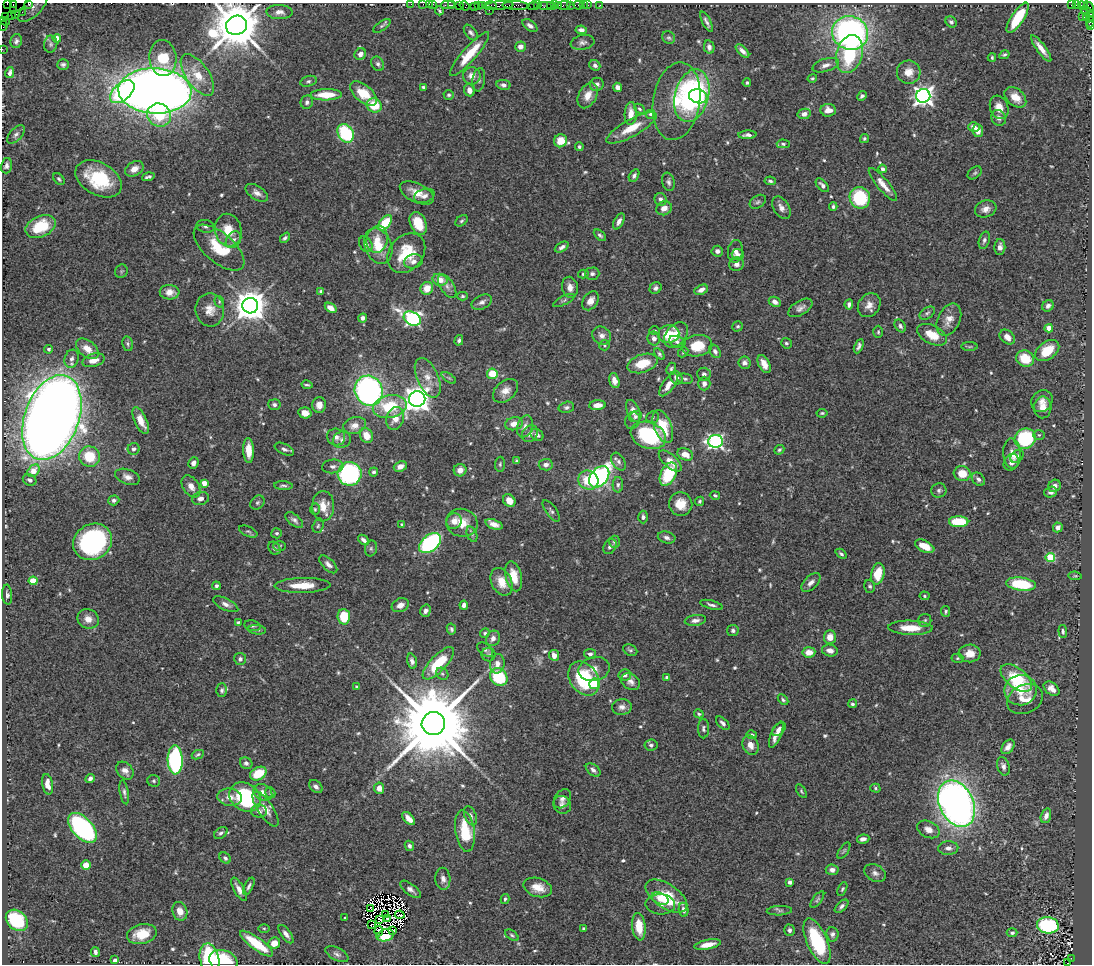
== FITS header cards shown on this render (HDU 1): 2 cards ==
NAXIS1  =                 1090
NAXIS2  =                  962

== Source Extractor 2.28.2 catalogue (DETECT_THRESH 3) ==
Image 1090 x 962 px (HDU 1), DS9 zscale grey, 1 PNG px = 1 image px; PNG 1094 x 966 px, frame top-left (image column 1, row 962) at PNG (2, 3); each listed source drawn as its Kron ellipse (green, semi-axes under 4 px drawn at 4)
Background 1.15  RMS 0.045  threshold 0.136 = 3 sigma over >= 5 px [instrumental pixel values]
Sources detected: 628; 12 with non-positive FLUX_AUTO (blend fragments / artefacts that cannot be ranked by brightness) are neither listed nor drawn; of the other 616, the 500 brightest by FLUX_AUTO listed and drawn (116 fainter detections omitted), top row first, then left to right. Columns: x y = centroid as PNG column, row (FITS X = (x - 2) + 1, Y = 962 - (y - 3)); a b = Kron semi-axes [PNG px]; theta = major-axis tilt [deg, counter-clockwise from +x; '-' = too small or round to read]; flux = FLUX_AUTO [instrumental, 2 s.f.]
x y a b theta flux
8 3 4 2 - 32
29 3 4 2 - 69
411 4 2 2 - 18
423 4 2 2 - 34
429 4 2 2 - 35
433 4 2 2 - 12
13 5 4 2 - 43
448 5 7 2 0 75
452 5 3 2 - 53
483 5 3 3 - 100
500 5 14 3 3 610
537 5 3 2 - 74
551 5 3 2 - 160
554 5 3 2 - 64
558 5 3 2 - 110
564 5 6 3 10 90
570 5 2 2 - 14
578 5 5 3 - 93
583 5 2 2 - 13
588 5 2 2 - 26
600 5 2 2 - 12
1072 5 3 2 - 430
1076 5 3 2 - 20
459 6 2 2 - 32
464 6 5 4 - 74
474 6 2 2 - 20
478 6 3 2 - 52
490 6 6 3 -2 140
516 6 13 3 -3 370
533 6 6 3 6 140
547 6 9 3 -2 180
1083 6 5 4 - 29
1089 7 6 3 -46 150
33 8 19 8 44 14
14 10 3 2 - 35
489 10 2 2 - 40
439 11 4 2 - 4.7
22 12 2 2 - 22
279 12 13 7 -2 18
1087 12 7 3 -38 120
15 15 3 2 - 43
11 16 2 2 - 16
1086 16 3 2 - 42
1090 16 4 2 - 160
6 17 3 2 - 53
1082 17 2 2 - 31
1018 18 17 6 57 110
4 21 5 3 - 84
706 22 11 3 -64 9.7
951 22 6 5 - 7.7
1090 22 6 3 73 130
236 25 11 9 19 18000
3 26 5 3 - 85
382 26 10 4 34 6.6
530 26 8 5 -36 11
1091 26 3 2 - 53
581 30 6 4 -8 9.7
471 33 9 5 -51 9
850 33 18 16 -24 980
57 38 4 4 - 49
669 38 7 6 - 6.4
16 41 7 5 79 8.2
583 42 12 7 10 12
51 44 8 6 82 8
520 47 5 5 - 16
709 47 7 5 -77 14
1041 48 16 4 -54 27
2 49 2 2 - 27
742 51 8 4 -44 14
360 54 6 5 - 16
470 54 28 7 49 82
849 54 19 13 75 210
1004 55 5 4 - 4.9
992 57 4 3 - 4.4
163 58 18 13 -84 100
63 64 6 5 - 7.8
378 64 8 6 -62 8.8
595 65 6 5 - 11
826 65 14 6 17 18
909 72 12 11 - 35
10 73 5 3 - 11
197 75 24 11 -55 69
472 76 9 8 - 25
812 78 5 4 - 4.2
479 80 12 6 82 11
308 81 8 5 17 7.5
747 83 4 4 - 5.4
597 84 7 6 - 11
503 85 7 5 -11 11
423 87 4 3 - 5.5
618 87 5 4 - 16
469 90 6 5 - 25
155 91 36 22 -2 4100
122 92 14 8 41 270
364 94 16 8 -41 85
326 95 16 5 1 76
449 95 5 4 - 5.5
588 95 14 9 63 33
692 96 27 17 75 590
698 96 9 7 -15 100
862 96 5 4 - 7.8
923 96 7 7 - 1700
1015 97 12 8 -41 44
676 101 39 23 81 170
307 102 7 6 - 8.5
374 105 8 7 - 86
999 107 12 9 -70 32
639 109 6 4 -43 5.2
828 110 8 6 2 27
631 114 11 6 87 29
651 114 4 4 - 7.1
804 114 6 5 - 17
159 115 12 11 - 120
999 118 8 7 - 14
974 127 6 5 - 16
631 128 28 8 29 67
978 131 6 5 - 20
346 133 10 7 -59 210
16 134 11 6 48 11
747 135 9 3 3 11
864 139 5 4 - 5.4
561 141 7 6 - 52
783 144 6 4 -2 5.4
579 147 4 4 - 5.6
6 166 8 5 76 10
134 169 10 7 30 24
882 169 4 4 - 11
975 173 8 5 40 5.9
634 175 7 4 58 8.5
148 177 6 3 17 8.1
59 179 7 4 -51 5.3
99 179 25 16 -29 170
770 181 6 4 -9 6.4
668 182 9 6 -76 8.8
883 184 21 6 -51 31
822 185 8 4 -48 10
257 193 13 6 -32 16
417 193 18 9 -26 42
424 196 10 7 18 15
860 198 11 10 - 200
661 199 6 6 - 12
758 202 9 6 34 7.5
833 206 4 3 - 5.1
664 208 8 7 - 24
781 208 12 7 -59 17
986 209 11 8 18 21
462 221 7 5 39 6.3
619 221 9 4 62 14
385 223 9 5 49 97
418 223 12 8 -66 66
41 226 16 10 24 120
206 226 9 6 -13 8.9
228 230 16 13 -76 63
600 235 7 4 -41 6.9
285 238 6 4 49 6.3
377 239 13 10 77 38
233 240 9 7 53 13
984 240 9 5 73 8.4
366 244 8 6 -62 16
378 246 18 13 -67 65
562 247 7 4 30 10
1000 247 8 5 88 16
219 248 31 14 -41 110
717 251 5 5 - 11
735 251 11 7 84 17
406 253 22 16 50 110
738 254 6 5 - 9.4
413 261 9 7 13 15
736 264 7 7 - 13
121 271 7 6 - 5.4
583 274 5 4 - 5
592 274 7 6 - 9
440 280 7 6 - 35
447 286 13 6 -57 17
570 287 10 8 -79 19
427 288 6 6 - 43
656 288 6 5 - 8.2
701 290 7 4 26 18
321 291 4 4 - 5.6
170 292 10 7 -2 29
463 296 5 4 - 4.5
564 300 12 4 26 6.7
591 301 10 7 56 22
219 302 6 4 -73 4.3
482 302 11 7 26 13
775 302 6 4 -28 16
849 304 5 4 - 9.1
869 305 13 10 53 26
250 306 8 7 - 6200
1048 306 6 5 - 12
331 308 6 4 -35 27
800 308 13 7 31 15
210 310 16 14 -82 37
927 313 8 5 33 7.5
363 318 4 4 - 10
412 319 9 6 -28 760
949 320 17 11 64 33
738 326 5 5 - 5.7
900 326 7 5 -54 7.7
1049 328 4 4 - 43
655 331 5 4 - 4.4
878 332 6 5 - 4.8
669 334 11 8 13 63
676 335 14 9 48 76
932 335 16 9 -27 54
602 336 10 8 -41 17
1007 337 8 6 -43 22
654 339 7 6 - 15
459 340 5 4 - 7.3
677 342 8 5 -21 8.8
786 343 5 5 - 5.6
128 344 7 5 -79 6.6
604 345 5 5 - 4.7
697 346 15 10 9 86
859 346 7 4 65 9.6
970 347 8 4 1 4.5
49 349 4 4 - 5.6
87 349 13 8 -39 34
1047 350 13 8 37 81
715 351 7 5 -57 10
683 352 6 4 47 4.3
659 354 6 4 -52 5.9
72 359 9 7 73 13
1025 359 9 8 - 81
94 360 11 6 16 29
643 363 15 9 18 73
744 363 6 6 - 16
764 364 9 5 -63 25
671 368 6 4 67 5.7
492 374 5 5 - 78
704 374 7 6 - 13
428 378 21 10 -66 40
449 378 8 4 -35 5.2
676 378 7 5 -55 15
685 379 8 5 -10 6.5
614 381 8 5 -74 19
704 384 7 6 - 15
307 385 6 2 -12 5.2
668 385 13 6 53 29
369 391 15 14 - 880
505 391 14 9 41 27
417 399 8 7 - 3700
1042 401 11 10 - 23
274 405 6 5 - 9.8
319 405 8 7 - 22
597 405 8 5 4 29
390 406 17 11 12 140
566 407 8 5 13 8.1
1043 407 11 8 87 36
633 411 11 6 -66 23
305 413 7 5 -14 30
822 413 5 3 - 4.3
52 417 44 27 70 6900
635 417 6 5 - 7.7
652 417 6 5 - 6.5
395 418 11 8 75 35
632 420 8 7 - 8.5
141 421 14 6 -64 40
514 424 9 6 11 28
355 425 11 8 16 25
525 426 11 7 71 17
663 426 17 8 -68 81
530 434 9 7 51 12
537 435 7 5 -34 11
648 435 18 13 -20 240
1039 435 6 5 - 5.1
366 436 8 6 -63 40
336 437 9 8 - 16
1025 439 11 10 - 280
342 440 9 8 - 13
715 441 7 6 - 760
134 449 6 6 - 9.4
284 449 10 5 -26 10
248 450 12 5 -88 44
779 450 5 4 - 5.6
1012 453 15 9 -86 34
685 454 8 6 -22 28
89 456 10 10 - 92
1017 456 7 5 44 8.5
517 461 3 3 - 5.2
670 461 14 6 -42 34
618 462 9 6 -59 11
1011 462 9 7 53 14
193 463 6 5 - 13
500 464 7 5 89 5.3
546 465 7 5 6 12
333 466 10 7 6 13
400 466 7 5 22 18
460 470 6 6 - 17
34 471 7 5 46 57
374 472 4 4 - 6.6
350 474 12 12 - 420
668 474 12 7 63 150
962 474 8 7 - 57
127 477 13 7 -18 18
599 477 12 8 49 710
978 479 7 5 -44 9.8
30 480 7 5 -24 11
588 480 10 9 - 86
204 483 4 4 - 40
618 485 8 5 89 7.9
191 486 12 8 -57 22
283 486 9 4 -4 7.6
1055 486 6 5 - 13
939 490 7 7 - 8.8
1051 492 6 5 - 12
715 495 5 4 - 4.8
201 498 8 6 15 14
114 500 5 5 - 8.6
509 501 7 5 -50 32
700 501 5 4 - 5.4
257 503 8 6 44 6.8
681 504 12 11 - 48
323 506 15 11 88 47
315 509 5 4 - 4.6
551 511 12 5 -53 8.9
643 517 6 5 - 8.6
294 520 10 5 -39 11
454 521 8 7 - 26
959 522 9 5 -1 120
462 523 16 14 -14 55
494 524 9 4 -20 20
402 525 3 3 - 4.7
318 526 7 5 72 6.3
1058 527 5 4 - 18
248 531 10 5 -24 5.8
277 533 5 5 - 5.3
472 534 8 5 -68 6.4
667 538 9 6 -15 12
363 540 6 4 -39 12
93 542 20 17 30 480
614 542 6 5 - 8.4
430 543 13 8 40 460
280 546 6 5 - 4.5
925 546 10 5 -26 45
610 547 8 6 56 11
274 548 7 5 -50 8.3
371 548 8 6 76 6.9
841 554 6 4 -41 6.6
1050 558 4 4 - 180
328 564 11 5 -44 14
878 574 11 6 78 79
514 576 15 8 -76 59
1075 576 6 4 -8 4.3
33 581 4 4 - 96
502 582 14 10 -64 46
811 583 12 6 44 16
1021 584 15 6 -7 160
302 585 28 7 1 66
216 586 4 4 - 6.6
870 586 6 5 - 6.8
7 595 10 5 -85 9.5
924 596 5 4 - 4.7
226 604 13 5 -26 15
400 605 9 6 27 21
464 605 4 4 - 14
712 605 12 4 -14 8.8
425 611 6 5 - 11
946 611 5 4 - 5.7
344 617 8 6 -85 96
88 619 11 9 -29 25
695 620 11 5 8 13
925 620 6 6 - 6.4
238 622 4 3 - 4.5
252 626 8 5 -13 6.4
910 628 22 7 -2 59
451 629 5 4 - 6.3
257 630 9 4 -8 7.4
733 630 6 5 - 8.7
1063 631 6 4 -84 6.9
485 633 5 4 - 5.4
830 637 7 6 - 30
493 638 8 6 63 17
485 650 9 5 -38 8.1
630 650 7 5 -28 6.8
830 650 8 6 -12 17
809 652 6 5 - 35
970 653 11 9 2 32
590 654 6 5 - 9.9
489 655 7 7 - 7.2
554 655 6 5 - 23
957 658 6 4 3 4.6
240 659 6 6 - 9.1
412 661 7 5 -76 11
438 663 21 8 46 140
497 664 9 7 78 20
594 669 16 11 13 30
442 674 7 5 -42 7.1
625 675 6 5 - 10
499 677 9 8 - 170
666 677 4 3 - 5.4
584 678 18 14 -54 210
1016 678 18 10 -38 170
631 682 10 8 -31 16
594 684 5 5 - 77
357 687 4 3 - 5.1
1052 689 9 6 -39 21
222 690 7 5 90 7.3
1020 690 16 15 - 50
1025 699 18 14 25 40
783 700 6 4 -46 6.3
852 704 4 4 - 6.6
622 707 10 8 7 16
699 714 5 4 - 5.7
433 723 12 11 - 59000
723 723 8 4 -45 10
703 729 9 5 -90 7.8
779 729 8 5 44 13
752 735 5 4 - 6.3
776 735 14 5 66 26
651 745 6 5 - 8.6
750 745 10 7 -66 28
1008 747 8 5 52 16
198 755 6 4 26 5.3
175 760 14 7 -89 490
246 763 6 5 - 9.8
1003 766 9 6 -73 13
593 770 8 5 -40 10
125 771 10 7 -47 19
258 774 9 6 29 78
90 779 5 4 - 12
154 781 6 6 - 6
48 784 10 5 -79 28
316 787 8 5 -43 12
379 788 5 5 - 23
875 788 5 4 - 5
801 791 8 4 -57 4.7
124 792 12 4 -80 8.9
263 792 10 7 -33 21
270 793 6 5 - 4.9
230 797 12 8 -8 26
245 797 17 13 -36 280
562 799 10 7 55 11
956 804 24 17 -65 2100
562 805 9 8 - 14
266 809 20 7 -57 33
259 811 8 6 -2 14
470 816 10 5 -67 11
1046 816 7 5 72 14
409 819 8 4 -47 26
82 828 18 10 -48 570
928 829 12 8 -26 22
465 831 21 9 -81 120
221 833 7 5 34 8.4
863 839 6 4 8 15
409 846 5 4 - 9.7
948 848 10 7 1 15
844 851 9 4 57 5.5
225 858 6 5 - 6.8
86 865 5 4 - 44
832 870 6 5 - 15
875 873 11 8 -28 15
443 879 11 7 -86 16
790 882 4 3 - 13
249 886 9 4 63 8.3
538 887 14 9 -17 43
239 889 13 5 -61 20
410 889 12 5 -37 13
842 889 7 4 64 5
666 896 24 12 -34 140
660 898 9 5 -23 22
505 899 5 3 - 4.9
817 900 10 4 53 6.1
660 904 15 10 -2 21
842 906 8 4 43 8.9
370 908 4 2 - 4.7
683 910 7 4 -80 12
180 911 9 7 -72 27
779 911 12 4 2 8.3
385 915 2 2 - 4.4
400 915 5 2 - 6.9
345 918 3 3 - 4.5
387 918 2 2 - 4.3
380 919 4 3 - 12
17 920 12 9 -42 220
372 925 3 2 - 4.5
1048 925 11 8 -8 300
639 927 14 6 -84 66
264 928 6 4 -1 4.4
584 929 4 3 - 6.3
789 930 6 5 - 11
379 931 5 4 - 10
393 931 3 3 - 6.2
1012 933 5 4 - 7.8
142 934 15 9 13 68
286 934 11 5 -54 15
832 934 7 6 - 10
385 935 9 6 15 94
512 935 7 4 -36 5.9
817 941 24 10 -66 210
274 943 6 5 - 39
256 944 20 6 -36 110
708 945 13 4 12 35
95 952 5 4 - 10
337 954 12 6 -27 11
1071 958 3 2 - 110
209 959 15 9 -77 210
115 960 4 3 - 7.5
223 961 14 10 -18 120
1067 963 3 3 - 170
At the frame edge (FLAGS 8, measured only in part): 18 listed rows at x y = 8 3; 29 3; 411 4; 423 4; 429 4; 433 4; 13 5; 1089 7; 1090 16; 4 21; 1090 22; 236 25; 3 26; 1091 26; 2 49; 209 959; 223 961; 1067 963
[116 fainter detections neither listed nor drawn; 12 non-positive-flux detections neither listed nor drawn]